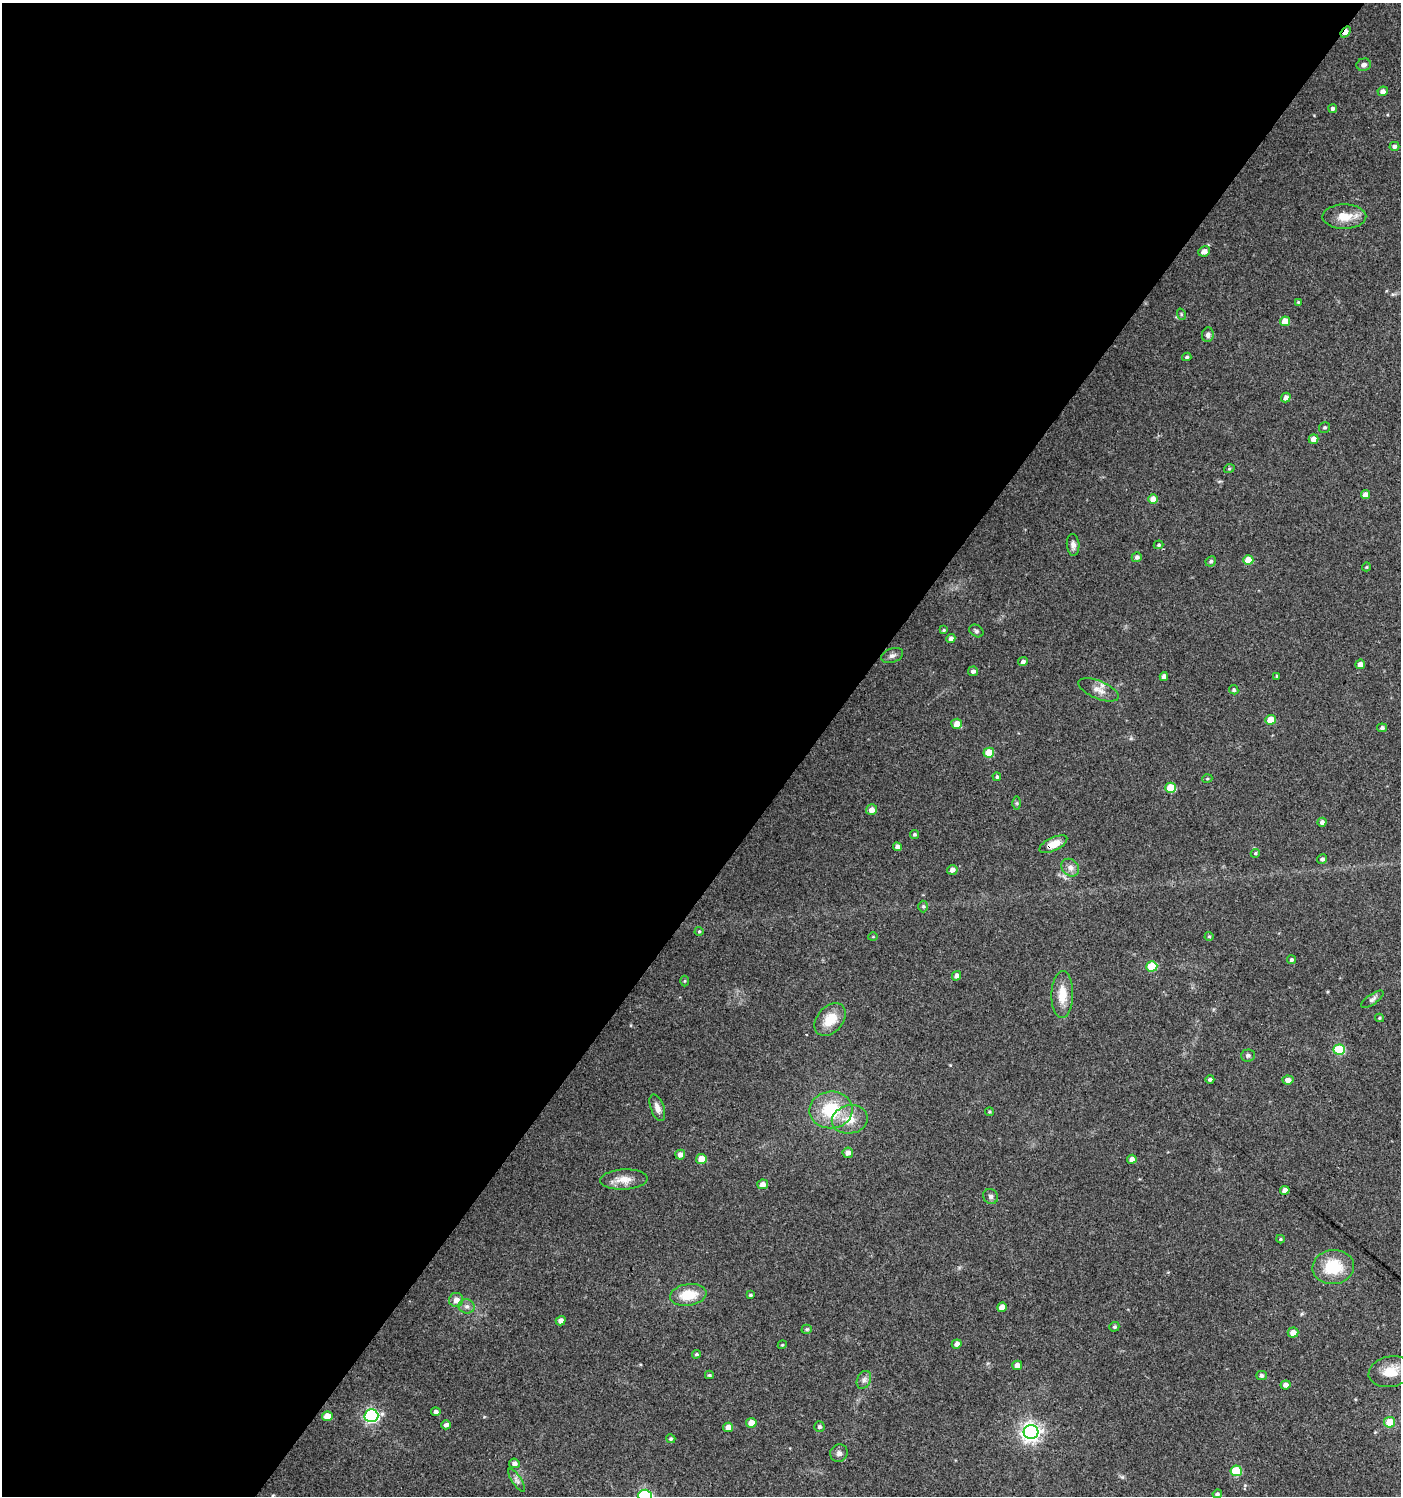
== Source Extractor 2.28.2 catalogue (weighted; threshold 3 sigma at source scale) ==
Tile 5 of 4 x 4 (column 1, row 2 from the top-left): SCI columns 176-1574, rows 2994-4487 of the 6014 x 5981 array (HDU 1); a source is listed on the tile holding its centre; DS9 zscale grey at full resolution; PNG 1403 x 1498 px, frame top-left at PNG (2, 3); each listed source drawn as its Kron ellipse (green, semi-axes under 4 px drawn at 4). Shown black and unused: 58% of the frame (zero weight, under 3 of 4 exposures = <1% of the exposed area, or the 3 px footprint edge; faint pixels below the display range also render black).
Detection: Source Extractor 2.28.2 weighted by HDU 2 'WHT'; one run over the whole footprint, this tile lists its part. Background 0.0243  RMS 0.0041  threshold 0.0183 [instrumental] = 3 sigma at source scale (4.5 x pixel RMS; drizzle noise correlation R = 1.50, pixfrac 1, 0.0396/0.0396 arcsec/px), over >= 5 px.
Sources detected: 117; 1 cosmic-ray / hot-pixel residue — neither listed nor drawn; the other 116 listed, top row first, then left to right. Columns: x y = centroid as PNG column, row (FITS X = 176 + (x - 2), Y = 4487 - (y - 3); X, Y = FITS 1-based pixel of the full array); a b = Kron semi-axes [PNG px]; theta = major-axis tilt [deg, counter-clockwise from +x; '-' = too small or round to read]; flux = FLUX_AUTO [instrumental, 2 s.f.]
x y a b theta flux
1346 32 6 4 52 3.1
1364 65 7 6 - 1.5
1383 91 5 4 - 1.7
1332 108 4 4 - 0.96
1394 146 5 4 - 1.1
1344 217 22 12 1 6.7
1204 251 6 5 - 2.6
1298 302 4 3 - 0.39
1181 314 6 3 -72 0.46
1285 321 5 4 - 5.6
1208 335 7 6 - 1.3
1187 357 5 4 - 0.69
1286 398 5 4 - 1.7
1325 427 5 5 - 0.72
1313 439 5 4 - 2.8
1229 469 5 3 - 0.43
1365 495 4 4 - 3.3
1153 499 5 5 - 3.5
1073 545 11 6 -86 1.7
1159 545 5 4 - 0.69
1137 557 5 5 - 1.3
1248 560 5 5 - 6.7
1211 561 5 5 - 0.83
1366 567 4 3 - 0.31
944 630 4 3 - 0.48
976 631 8 5 -34 0.89
951 639 5 4 - 1.5
892 655 11 7 20 1.4
1023 662 5 4 - 1.2
1360 664 5 4 - 2.7
973 671 5 4 - 1.3
1164 676 4 4 - 1.9
1277 676 3 3 - 0.49
1098 690 21 9 -22 3.8
1234 690 5 4 - 0.66
1271 720 5 5 - 7.4
957 724 5 5 - 3.8
1382 728 5 4 - 1.1
989 753 5 5 - 8.3
997 777 4 4 - 0.66
1207 779 5 3 - 0.39
1171 788 5 5 - 12
1017 803 6 4 -90 0.61
872 810 5 5 - 2.8
1322 822 4 4 - 1.2
914 834 4 4 - 0.73
1053 844 15 6 25 5.1
897 847 4 4 - 1.6
1255 853 5 4 - 0.55
1322 859 5 4 - 0.99
1070 868 10 8 -47 2.1
952 870 5 5 - 2
923 906 6 5 - 0.65
699 931 4 4 - 0.42
1209 936 4 4 - 0.42
873 937 5 3 - 0.3
1291 960 4 4 - 0.85
1152 966 5 5 - 14
957 976 5 4 - 1.8
685 981 5 3 - 0.41
1062 995 23 11 88 7.6
1372 999 13 5 35 1.2
1379 1018 4 4 - 0.47
830 1020 18 13 49 8.1
1339 1050 6 5 - 20
1248 1055 7 6 - 0.97
1210 1079 4 4 - 0.75
1288 1080 5 4 - 1.9
657 1108 14 6 -70 2.5
831 1110 21 18 5 19
989 1112 4 3 - 0.47
850 1119 18 14 12 6.9
848 1153 5 5 - 1.9
680 1155 5 5 - 2
701 1159 5 5 - 4.8
1132 1159 5 4 - 2
624 1179 24 10 3 4.7
763 1184 5 5 - 2.8
1285 1190 5 4 - 2.9
991 1196 8 7 - 1.2
1281 1239 4 4 - 0.45
1333 1267 21 17 6 14
688 1295 18 10 8 9.6
750 1295 4 3 - 0.49
456 1300 7 7 - 2.6
467 1306 8 7 - 1.5
1002 1307 5 4 - 4.2
561 1321 5 4 - 2.1
1114 1327 5 4 - 0.72
807 1329 5 4 - 0.59
1293 1333 5 5 - 3
957 1344 5 4 - 1.6
782 1345 4 3 - 0.37
696 1354 4 3 - 0.52
1017 1365 5 5 - 2.4
1390 1372 22 15 12 7.5
709 1375 4 3 - 0.51
1261 1375 5 4 - 1.1
864 1380 9 6 63 1.6
1286 1385 5 4 - 1.8
436 1412 4 4 - 1.2
327 1416 5 5 - 6
371 1416 7 6 - 85
1390 1422 5 5 - 6.5
751 1423 5 5 - 4.9
446 1425 5 4 - 1.4
728 1427 5 4 - 2.8
819 1427 5 5 - 0.83
1031 1432 7 7 - 200
671 1439 5 4 - 0.69
839 1453 9 8 - 1.5
514 1463 5 5 - 1.6
1236 1471 5 5 - 16
516 1480 13 4 -57 1.4
1217 1494 5 4 - 0.76
645 1496 6 6 - 57
Overlapping masked pixels (flux is a lower limit): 3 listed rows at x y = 1346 32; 1053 844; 371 1416
Isophote crosses this tile's border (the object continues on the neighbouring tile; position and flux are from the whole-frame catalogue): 1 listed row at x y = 645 1496